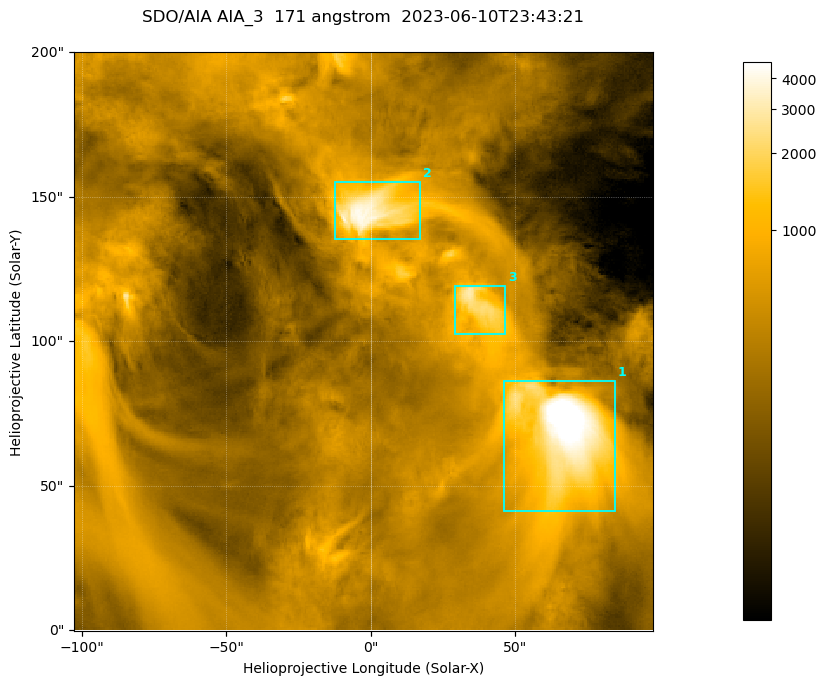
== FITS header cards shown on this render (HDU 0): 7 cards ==
TELESCOP= 'SDO/AIA '
INSTRUME= 'AIA_3   '
WAVELNTH=                  171
WAVEUNIT= 'angstrom'
DATE-OBS= '2023-06-10T23:43:21.351'
CTYPE1  = 'HPLN-TAN'
CTYPE2  = 'HPLT-TAN'

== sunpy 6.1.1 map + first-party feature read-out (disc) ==
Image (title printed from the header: SDO/AIA AIA_3  171 angstrom  2023-06-10T23:43:21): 334 x 334 px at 0.599 arcsec/px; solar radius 945 arcsec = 1577 px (partial field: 1.4% of the solar disc is inside the frame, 100% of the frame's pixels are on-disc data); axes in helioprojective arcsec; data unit not stated in the header (colour bar unlabelled)
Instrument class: DISC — disc imager (sunpy class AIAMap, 171 A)
Bright regions (active regions / flare kernels): reference = the on-disc median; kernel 3 px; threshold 5 sigma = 1049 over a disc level ~354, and >= 1.15x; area >= 111 px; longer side >= 4 px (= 2.4 arcsec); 3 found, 3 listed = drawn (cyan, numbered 1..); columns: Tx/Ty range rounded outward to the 2 arcsec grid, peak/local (2 s.f.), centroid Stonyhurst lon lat
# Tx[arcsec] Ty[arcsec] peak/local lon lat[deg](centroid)
1 46..86 40..86 20 +4 +5
2 -12..18 134..156 12 +0 +9
3 28..48 102..120 8.4 +2 +7